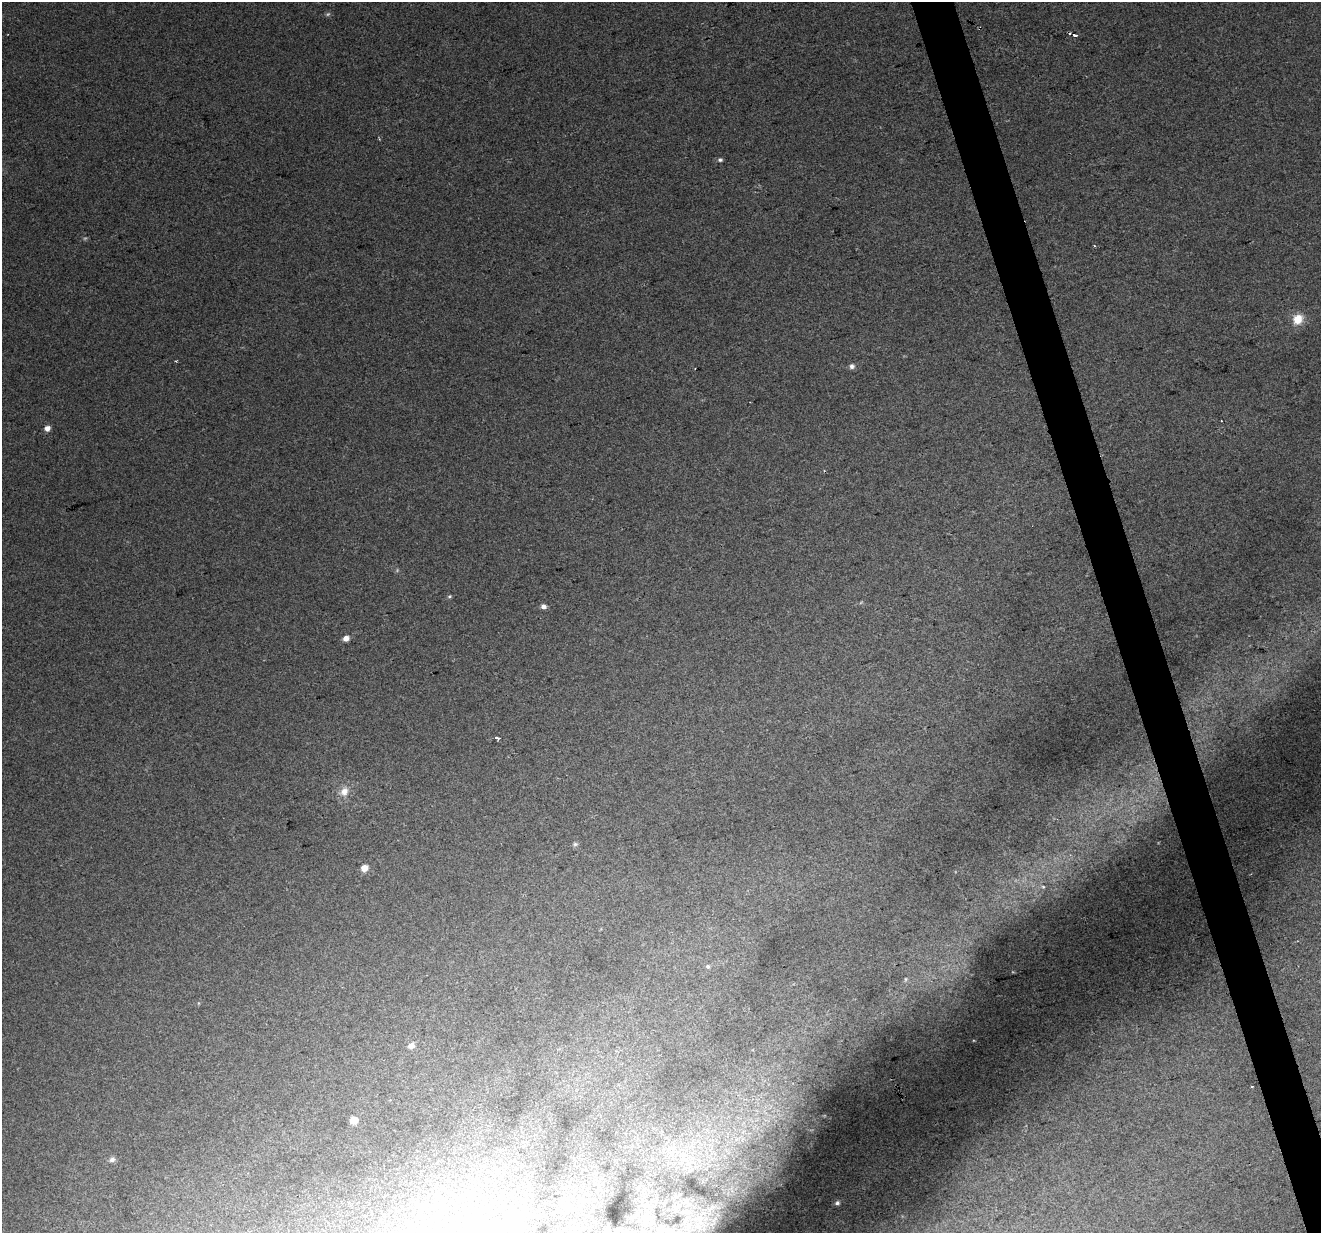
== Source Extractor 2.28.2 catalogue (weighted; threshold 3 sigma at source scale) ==
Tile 6 of 4 x 4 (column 2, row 2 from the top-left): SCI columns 1320-2638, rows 2519-3749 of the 5276 x 5088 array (HDU 1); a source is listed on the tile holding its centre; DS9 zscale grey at full resolution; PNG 1323 x 1235 px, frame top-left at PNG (2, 2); no overlay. Shown black and unused: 3% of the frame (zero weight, under 2 of 3 exposures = <1% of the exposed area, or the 3 px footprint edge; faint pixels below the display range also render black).
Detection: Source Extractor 2.28.2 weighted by HDU 2 'WHT'; one run over the whole footprint, this tile lists its part. Background 0.0181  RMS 0.0066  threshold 0.0297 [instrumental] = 3 sigma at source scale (4.5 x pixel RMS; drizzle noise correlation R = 1.50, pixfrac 1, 0.0396/0.0396 arcsec/px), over >= 5 px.
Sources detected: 24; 2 too faint to see at this stretch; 2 cosmic-ray / hot-pixel residue — not listed; the other 20 listed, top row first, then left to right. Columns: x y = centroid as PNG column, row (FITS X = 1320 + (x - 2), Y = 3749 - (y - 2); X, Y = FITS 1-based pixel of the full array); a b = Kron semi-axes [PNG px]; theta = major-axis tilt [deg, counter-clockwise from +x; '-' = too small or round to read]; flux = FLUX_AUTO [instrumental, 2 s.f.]
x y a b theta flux
1074 35 4 3 - 8.4
720 160 6 5 - 1.4
1298 319 10 9 - 12
852 366 7 6 - 2.2
47 428 6 6 - 3.4
449 596 6 4 19 0.93
543 606 5 5 - 3.2
346 638 6 5 - 4.1
497 738 5 3 - 3
344 791 13 10 55 6.1
575 844 6 5 - 1.3
364 868 6 5 - 7.1
1043 887 6 4 -2 0.93
708 966 6 5 - 1.2
906 979 7 5 74 1.2
411 1045 6 5 - 4.1
1252 1086 3 2 - 0.68
354 1120 5 5 - 12
112 1159 8 7 - 2.3
837 1203 5 4 - 1.6